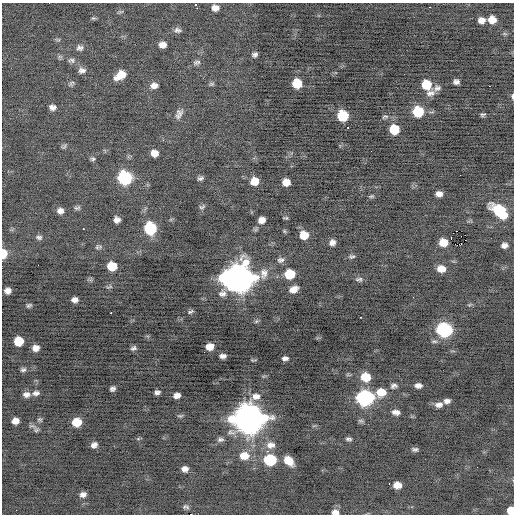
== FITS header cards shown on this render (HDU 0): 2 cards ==
NAXIS1  =                  512 / Axis length
NAXIS2  =                  512 / Axis length

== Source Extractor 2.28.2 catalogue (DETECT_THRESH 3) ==
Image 512 x 512 px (HDU 0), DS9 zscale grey, 1 PNG px = 1 image px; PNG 516 x 516 px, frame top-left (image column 1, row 512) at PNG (2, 3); no overlay
Background -0.238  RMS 0.82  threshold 2.46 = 3 sigma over >= 5 px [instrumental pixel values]
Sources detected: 137; all 137 listed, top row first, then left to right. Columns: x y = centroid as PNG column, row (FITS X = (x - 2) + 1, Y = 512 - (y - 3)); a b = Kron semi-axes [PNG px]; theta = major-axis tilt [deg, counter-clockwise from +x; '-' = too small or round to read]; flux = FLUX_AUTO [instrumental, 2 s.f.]
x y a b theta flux
196 4 3 2 - 110
430 7 3 2 - 270
197 8 2 2 - 110
215 8 7 6 - 320
121 12 8 3 6 74
93 18 6 4 -10 74
492 19 7 7 - 530
481 20 7 6 - 330
177 30 8 7 - 180
505 34 6 4 -19 73
163 45 7 5 -1 370
80 48 10 7 -5 190
255 54 5 4 - 150
60 57 7 4 -18 97
71 60 9 7 -9 160
197 62 10 6 12 150
82 70 9 7 5 220
120 75 11 7 33 830
456 82 6 5 - 200
71 83 9 5 44 110
297 83 8 7 - 1400
212 84 7 5 26 88
154 85 8 6 0 300
426 85 9 8 - 1400
489 86 2 2 - 170
437 88 9 8 - 210
430 93 12 7 14 300
512 96 7 3 -87 100
52 107 7 6 - 230
418 112 8 8 - 2200
179 113 11 10 - 280
483 115 6 4 15 99
343 116 8 8 - 2100
385 116 8 5 7 99
348 127 3 2 - 180
394 129 8 7 - 1600
64 147 8 5 49 100
154 153 7 6 - 450
93 159 6 5 - 100
125 178 9 8 - 5900
200 178 7 4 15 140
255 181 8 7 - 710
286 182 7 6 - 570
439 194 6 5 - 280
371 196 7 5 3 83
202 207 8 5 23 110
77 208 9 5 1 120
60 211 6 6 - 260
499 211 14 8 -39 3500
286 218 5 3 - 75
117 220 6 6 - 270
262 220 6 6 - 420
150 228 8 8 - 3800
83 229 3 2 - 460
284 231 5 5 - 64
456 231 2 2 - 92
304 235 7 7 - 1100
465 235 2 2 - 430
39 237 8 6 -9 150
451 238 4 2 - 2300
465 240 2 2 - 110
332 242 7 6 - 260
443 242 7 6 - 880
455 244 3 2 - 80
461 244 3 2 - 240
504 245 6 5 - 230
98 247 9 5 1 120
4 254 8 5 87 870
352 257 8 5 7 120
280 260 9 7 8 180
112 266 8 7 - 1300
441 269 9 7 -6 580
264 273 14 10 82 430
290 274 8 7 - 1800
227 278 10 8 9 4900
239 278 12 11 - 65000
91 279 7 4 72 94
359 279 10 6 -3 140
109 287 10 5 21 120
293 289 8 6 24 450
8 291 6 6 - 310
222 293 10 8 12 250
413 297 2 2 - 28
75 300 6 5 - 270
29 305 7 5 19 110
469 305 6 4 18 67
190 312 8 4 24 94
111 313 3 2 - 170
256 322 6 4 20 73
444 330 9 8 - 7200
19 341 7 7 - 1300
434 341 9 4 0 110
210 346 7 6 - 590
36 348 7 6 - 350
133 348 8 5 20 130
223 356 6 4 4 200
285 358 6 4 3 160
253 360 8 2 10 52
23 370 7 5 20 130
366 377 9 8 - 1100
418 385 7 5 -3 240
394 386 8 6 8 170
112 389 5 4 - 150
157 392 6 4 7 160
381 392 10 8 4 800
36 393 8 6 8 190
26 395 8 7 - 260
177 396 6 5 - 280
256 396 11 8 -1 390
365 398 10 8 -2 11000
447 401 8 6 5 220
439 405 10 7 8 270
396 412 8 5 -10 270
180 416 8 4 7 83
248 418 13 11 -3 96000
40 419 6 5 - 90
15 421 6 6 - 360
361 421 9 5 -13 100
77 422 8 7 - 830
36 430 7 6 - 120
138 439 6 4 19 63
220 439 9 6 11 170
348 439 7 4 -2 120
94 445 7 6 - 250
271 445 12 9 -1 420
415 449 7 5 1 130
267 451 3 3 - 160
244 456 11 9 0 770
270 460 9 7 -4 3300
289 461 10 7 -41 910
185 469 6 5 - 260
397 485 7 6 - 500
83 494 7 5 14 250
186 507 9 6 -5 130
511 511 6 6 - 940
335 512 8 6 -2 290
191 514 2 2 - 330
At the frame edge (FLAGS 8, measured only in part): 6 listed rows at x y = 196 4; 512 96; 4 254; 511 511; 335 512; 191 514